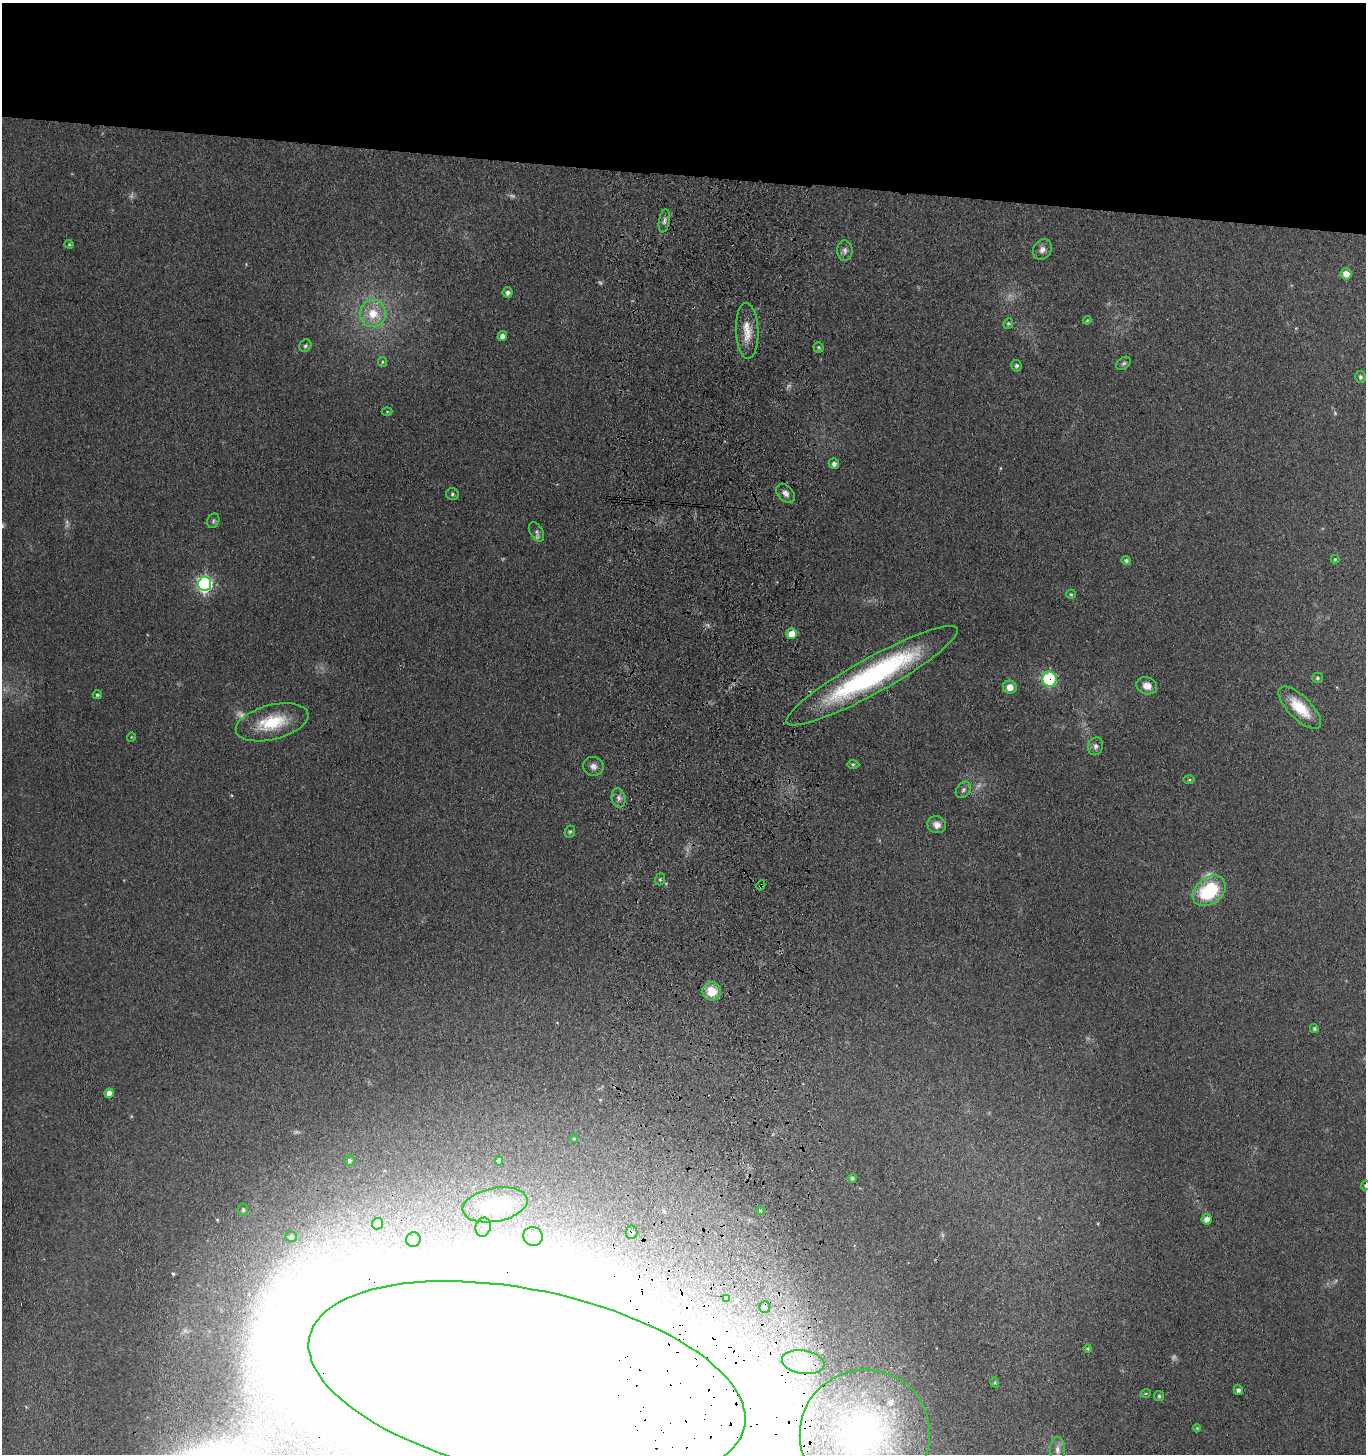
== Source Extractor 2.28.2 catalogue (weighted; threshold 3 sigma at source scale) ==
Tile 2 of 3 x 3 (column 2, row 1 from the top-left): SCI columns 1570-2933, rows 2907-4358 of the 4543 x 4361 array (HDU 1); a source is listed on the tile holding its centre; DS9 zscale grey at full resolution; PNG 1368 x 1456 px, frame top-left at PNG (2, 3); each listed source drawn as its Kron ellipse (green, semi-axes under 4 px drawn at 4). Shown black and unused: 12% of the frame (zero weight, under 3 of 4 exposures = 5% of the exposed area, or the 3 px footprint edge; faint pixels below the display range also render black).
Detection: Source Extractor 2.28.2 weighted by HDU 2 'WHT'; one run over the whole footprint, this tile lists its part. Background 0.0674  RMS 0.0074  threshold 0.0332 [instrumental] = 3 sigma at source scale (4.5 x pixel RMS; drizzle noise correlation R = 1.50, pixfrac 1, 0.05/0.05 arcsec/px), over >= 5 px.
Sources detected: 96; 12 too faint to see at this stretch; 2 inside a brighter object's white glare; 2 cosmic-ray / hot-pixel residue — neither listed nor drawn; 2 inside a brighter listed object's ellipse — not listed separately; the other 78 listed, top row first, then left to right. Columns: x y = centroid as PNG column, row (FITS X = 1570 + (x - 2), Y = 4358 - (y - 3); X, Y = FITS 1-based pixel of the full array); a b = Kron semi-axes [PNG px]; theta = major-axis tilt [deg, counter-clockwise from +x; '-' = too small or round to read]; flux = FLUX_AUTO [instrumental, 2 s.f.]
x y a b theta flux
664 221 12 5 81 2.5
69 244 4 4 - 0.84
845 250 10 7 -88 3
1042 250 11 9 54 3.9
1346 274 6 5 - 6.9
508 292 5 5 - 2.9
373 313 13 13 - 16
1087 320 4 3 - 0.82
1008 323 5 4 - 1.1
747 331 28 11 -88 13
502 336 5 4 - 3.9
305 346 7 5 46 1.6
819 347 5 5 - 1.2
382 362 5 4 - 1
1124 363 8 5 38 1.6
1016 366 5 5 - 1.5
1360 377 6 5 - 1.6
387 412 5 3 - 0.76
834 464 5 5 - 2.6
786 493 11 7 -48 3.7
452 494 6 6 - 1.5
213 521 7 6 - 1.5
537 532 10 6 -59 2.4
1335 559 4 4 - 0.87
1126 560 4 4 - 1.6
205 584 7 6 - 200
1071 594 5 4 - 0.84
792 634 5 5 - 11
872 676 97 17 29 160
1317 678 5 5 - 1.6
1050 679 7 7 - 85
1147 686 10 8 -19 6.7
1010 687 7 6 - 6.3
97 695 4 4 - 1.3
1300 708 28 11 -45 21
272 722 37 17 14 32
131 737 5 3 - 0.59
1096 746 9 7 71 2.8
853 764 6 4 1 1.2
593 766 10 9 - 3.9
1189 780 6 4 0 0.89
963 790 9 6 54 2.2
618 798 10 6 -76 2.9
937 825 9 8 - 5.2
570 832 6 5 - 1.3
660 879 6 5 - 1.3
761 885 5 3 - 0.86
1209 891 18 13 38 48
712 991 9 9 - 14
1314 1029 4 4 - 1.4
109 1093 5 4 - 5.5
574 1139 4 3 - 0.79
349 1160 5 5 - 1.7
499 1161 4 4 - 3.4
852 1178 4 4 - 1.4
1365 1185 5 4 - 1.1
495 1205 33 17 10 70
243 1210 6 5 - 1.8
760 1211 4 3 - 1.1
1207 1219 5 5 - 5
378 1224 6 5 - 3.2
483 1227 9 7 76 4.6
631 1232 7 6 - 2.6
533 1236 10 9 - 7.7
291 1237 6 5 - 1.8
413 1240 7 7 - 2.5
726 1299 4 4 - 1.9
765 1307 6 5 - 2.3
1088 1349 4 4 - 0.99
803 1362 21 11 -9 14
527 1382 222 92 -12 22000
995 1382 5 4 - 1
1238 1390 5 4 - 2.3
1146 1393 5 3 - 0.77
1159 1396 5 5 - 1.4
1197 1428 4 4 - 0.91
865 1434 65 64 - 210
1057 1450 13 7 90 4.2
Overlapping masked pixels (flux is a lower limit): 6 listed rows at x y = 792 634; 1050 679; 761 885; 631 1232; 527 1382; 865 1434
Isophote crosses this tile's border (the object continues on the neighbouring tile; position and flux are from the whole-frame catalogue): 3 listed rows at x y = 1365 1185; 527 1382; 865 1434